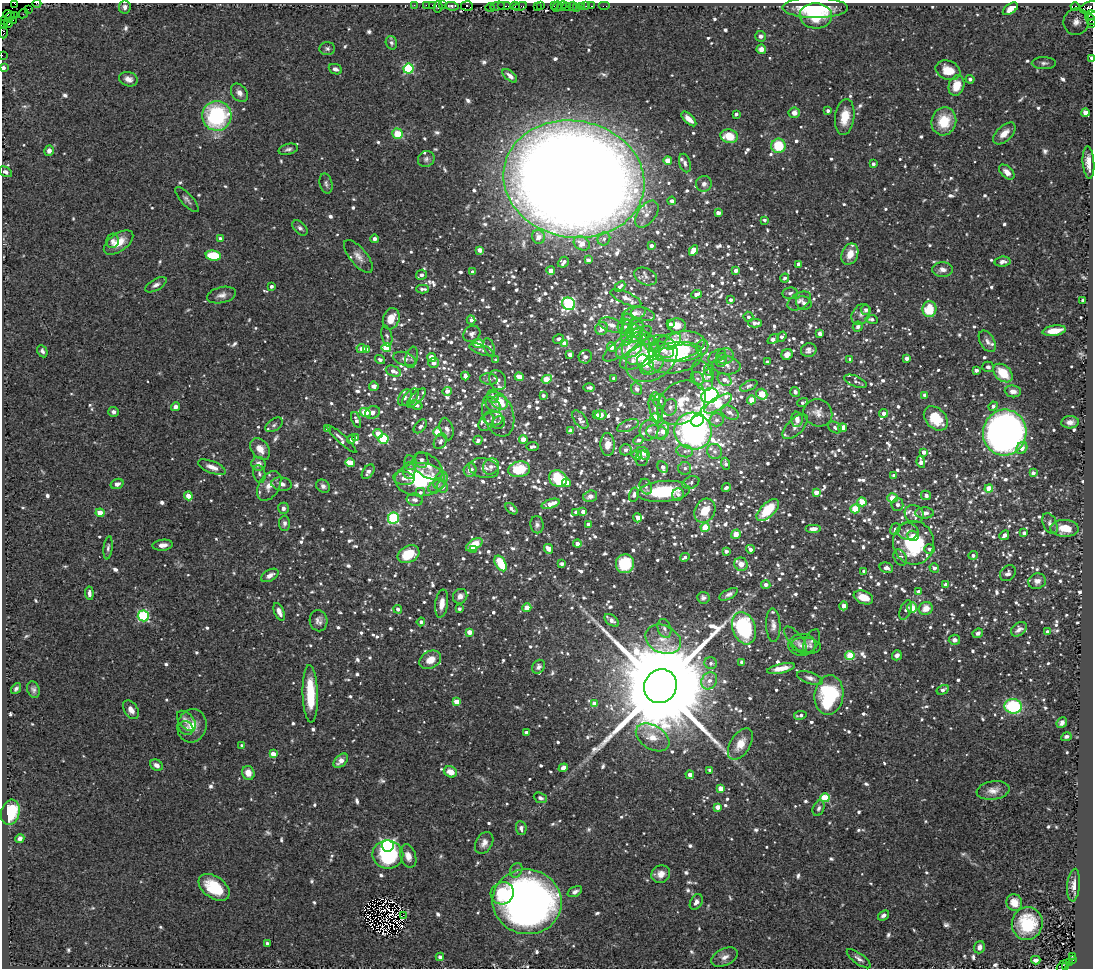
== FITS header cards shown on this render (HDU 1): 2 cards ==
NAXIS1  =                 1091
NAXIS2  =                  966

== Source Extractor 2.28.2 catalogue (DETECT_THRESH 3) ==
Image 1091 x 966 px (HDU 1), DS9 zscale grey, 1 PNG px = 1 image px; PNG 1095 x 970 px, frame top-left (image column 1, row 966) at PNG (2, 3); each listed source drawn as its Kron ellipse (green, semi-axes under 4 px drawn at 4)
Background 0.982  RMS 0.047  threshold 0.142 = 3 sigma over >= 5 px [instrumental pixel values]
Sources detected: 1369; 4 with non-positive FLUX_AUTO (blend fragments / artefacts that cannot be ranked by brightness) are neither listed nor drawn; of the other 1365, the 500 brightest by FLUX_AUTO listed and drawn (865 fainter detections omitted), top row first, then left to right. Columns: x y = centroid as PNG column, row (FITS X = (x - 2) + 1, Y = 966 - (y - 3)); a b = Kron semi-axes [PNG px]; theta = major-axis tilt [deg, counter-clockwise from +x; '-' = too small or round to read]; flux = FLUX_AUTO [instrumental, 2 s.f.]
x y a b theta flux
37 3 4 2 - 46
15 4 3 2 - 26
414 5 2 2 - 29
426 5 2 2 - 52
432 5 2 2 - 39
443 5 2 2 - 48
452 6 7 4 -6 470
467 6 6 4 -6 120
497 6 7 3 8 160
505 6 7 2 0 110
515 6 4 2 - 49
520 6 7 4 11 150
537 6 3 3 - 53
541 6 3 2 - 57
554 6 3 2 - 76
562 6 5 3 - 90
566 6 3 2 - 120
573 6 4 2 - 28
581 6 3 3 - 67
586 6 2 2 - 12
592 6 3 2 - 45
605 6 6 2 0 27
125 7 7 6 - 14
438 7 6 4 77 240
557 7 5 2 - 140
1075 7 4 3 - 690
1089 7 10 6 19 220
490 8 5 3 - 120
577 8 3 2 - 40
815 8 33 10 -1 170
28 9 2 2 - 38
1010 9 8 5 35 33
8 14 4 3 - 26
23 14 5 2 - 55
14 15 3 2 - 10
1091 15 6 5 - 290
816 16 16 12 -4 110
10 17 5 3 - 120
13 20 3 2 - 28
1090 20 6 4 -49 170
5 21 3 2 - 9.8
1076 22 13 12 - 33
8 24 5 3 - 87
1092 24 3 2 - 52
4 25 4 2 - 71
3 33 5 3 - 39
761 36 5 5 - 10
391 43 7 5 -72 9.3
327 48 8 6 -3 9.4
761 49 5 4 - 20
2 55 2 2 - 14
1091 58 4 2 - 11
1044 63 12 6 0 12
3 68 3 3 - 16
335 69 7 5 -23 14
408 69 5 5 - 270
948 70 13 9 -23 57
510 76 9 4 -42 18
128 79 9 7 -17 19
970 79 4 4 - 11
956 86 10 7 73 66
239 93 10 7 -54 19
828 111 3 3 - 9.7
794 113 5 5 - 21
1085 113 4 4 - 42
736 114 4 3 - 9.6
217 116 15 15 - 410
845 117 18 9 82 63
689 119 9 4 -44 29
944 121 14 12 73 100
1004 133 14 7 43 32
397 134 5 5 - 76
729 136 9 6 -11 78
778 146 7 7 - 110
288 149 10 5 15 11
49 151 5 5 - 16
426 159 8 8 - 12
668 160 4 4 - 56
1088 162 16 6 -86 35
685 163 9 5 -74 9.9
873 164 3 3 - 9.5
5 172 7 4 -28 9.2
1007 172 9 5 -44 22
574 179 71 58 -10 14000
326 184 10 6 -75 9.7
704 184 8 8 - 15
187 200 16 5 -48 12
672 201 4 4 - 15
718 213 4 4 - 23
647 214 15 9 53 32
764 220 4 4 - 9.7
300 228 9 5 -43 10
538 237 7 6 - 27
220 238 4 3 - 10
374 239 4 4 - 11
604 239 7 6 - 11
113 241 7 6 - 11
119 242 17 9 34 55
582 243 8 6 -28 38
651 246 4 4 - 12
480 250 4 4 - 31
694 251 5 4 - 77
850 254 11 8 68 45
213 255 8 5 -6 130
358 256 20 8 -50 27
588 260 4 3 - 12
563 262 6 4 43 13
1002 262 8 5 6 15
798 264 4 4 - 19
736 270 4 4 - 18
942 270 10 7 1 18
551 271 4 4 - 42
473 272 4 3 - 16
421 275 5 5 - 16
646 276 12 8 -25 12
785 278 4 4 - 9.5
156 285 12 5 30 14
271 286 3 3 - 11
620 286 6 3 44 12
423 289 6 3 0 11
790 293 8 6 7 9.5
696 294 5 4 - 24
222 295 15 8 13 21
626 298 16 6 -24 21
731 300 4 3 - 11
1083 300 4 3 - 10
799 301 13 7 31 16
804 303 8 6 -23 11
569 304 7 6 - 600
929 309 8 7 - 100
866 310 5 5 - 13
634 313 12 6 15 25
643 314 12 6 -15 16
861 314 11 8 56 17
748 317 5 5 - 9.9
391 319 11 8 71 49
627 319 5 5 - 16
872 319 6 4 -9 10
471 320 4 4 - 9.4
755 323 7 4 0 15
670 324 4 3 - 9.8
612 325 13 6 -17 24
677 325 9 7 -4 34
625 327 7 6 - 12
858 327 5 5 - 15
602 328 6 6 - 30
635 330 10 6 36 14
1054 331 12 5 9 53
627 332 13 6 86 18
634 333 9 7 79 17
472 334 9 7 37 14
820 334 4 3 - 20
387 336 11 5 -78 9.3
644 337 13 5 -34 13
782 337 5 4 - 14
559 339 5 4 - 11
773 339 6 4 36 19
987 341 12 7 -59 15
673 342 10 6 45 71
478 343 6 4 -8 88
565 343 4 4 - 76
650 343 11 6 -49 17
627 344 29 8 34 55
676 346 29 14 12 160
386 347 4 4 - 140
489 347 9 5 -72 12
611 347 5 4 - 34
702 347 7 6 - 16
362 349 5 4 - 31
367 349 4 4 - 24
636 349 16 14 77 77
481 350 13 5 -19 10
629 350 13 8 19 66
663 350 11 7 -25 56
809 350 8 7 - 14
42 351 6 5 - 12
678 352 24 10 3 95
787 354 6 5 - 23
570 355 4 4 - 19
640 356 22 10 24 120
717 356 10 6 30 10
725 356 8 8 - 14
412 357 11 6 77 11
431 357 4 4 - 48
585 357 7 6 - 12
907 358 4 3 - 18
380 359 5 4 - 9.9
404 359 11 6 -18 13
652 359 28 20 35 140
676 359 27 13 10 93
850 359 4 3 - 9.8
496 360 4 3 - 9.9
721 360 7 5 69 11
767 362 4 3 - 10
434 363 5 5 - 20
645 363 10 7 -50 40
652 365 13 8 33 25
726 365 14 9 -5 19
988 367 6 5 - 11
709 370 6 4 -67 10
976 370 4 4 - 16
393 371 8 5 -21 19
1003 373 11 7 -43 91
465 376 4 4 - 21
702 376 16 9 -69 30
708 376 6 5 - 11
519 377 4 4 - 44
614 378 3 3 - 10
697 378 7 6 - 12
489 379 9 5 -7 9.5
547 379 5 4 - 95
498 380 10 8 -61 17
725 380 8 5 -32 25
855 381 12 5 -22 10
374 386 4 4 - 14
749 386 9 5 26 9.3
589 387 6 3 0 9.7
637 389 6 5 - 12
447 391 5 4 - 15
1013 391 8 6 -6 18
795 392 5 4 - 10
762 394 5 5 - 88
543 395 4 3 - 9.5
925 395 4 4 - 18
493 396 6 6 - 16
710 396 9 7 29 1300
410 397 10 5 47 12
655 397 4 4 - 49
405 398 9 6 62 10
416 398 12 5 45 20
751 400 4 4 - 55
660 401 7 6 - 15
500 402 8 7 - 88
803 402 6 4 19 10
681 403 26 20 35 120
718 404 15 6 32 150
416 405 6 4 -17 13
493 405 9 6 -53 12
993 406 5 4 - 11
175 407 4 4 - 16
670 407 8 7 - 12
656 409 13 6 -73 18
113 412 5 5 - 12
372 412 8 6 20 20
730 412 10 6 -34 17
365 413 5 4 - 130
818 413 15 13 -30 32
883 413 4 4 - 24
498 414 23 15 -71 57
597 415 4 3 - 13
601 415 5 5 - 35
655 417 4 4 - 66
493 418 10 7 -7 17
936 418 14 10 -45 120
797 419 7 5 -89 22
356 420 8 4 -69 14
580 420 10 6 -52 17
698 420 7 5 52 800
717 420 7 6 - 13
486 422 9 6 56 14
1070 422 9 6 4 19
498 423 7 6 - 10
274 425 10 5 34 11
420 426 8 5 47 13
628 426 11 5 22 11
795 427 16 8 44 20
835 427 7 5 -31 10
842 428 4 4 - 52
328 429 4 3 - 12
447 429 11 6 -75 18
649 430 10 9 - 21
571 431 4 4 - 41
663 431 9 5 69 57
693 431 19 18 - 1700
438 432 4 4 - 100
656 432 10 6 -10 18
1005 433 23 21 77 1700
378 434 5 4 - 39
356 438 4 4 - 12
341 439 20 3 -43 13
351 439 4 3 - 10
383 439 5 4 - 240
523 439 4 4 - 45
478 440 4 4 - 10
639 440 5 4 - 12
440 441 8 6 61 12
608 444 11 7 -87 40
532 446 6 3 8 9.6
1022 448 6 5 - 19
260 449 12 8 -54 35
626 450 6 5 - 13
685 451 8 6 -13 14
715 451 8 7 - 16
924 452 4 4 - 23
643 453 7 5 -39 23
637 455 5 4 - 18
642 458 8 6 80 9.2
421 460 8 7 - 14
921 462 6 4 -80 24
350 463 5 4 - 68
411 463 7 6 - 13
258 464 7 7 - 23
726 464 6 4 -70 10
428 466 17 11 -36 32
491 466 8 7 - 18
212 467 15 6 -21 25
663 467 6 5 - 16
484 468 15 10 -12 23
685 468 6 6 - 11
519 469 11 8 9 110
470 470 7 6 - 22
409 471 8 6 -88 14
368 472 8 5 53 14
1033 473 4 4 - 15
259 474 9 6 -76 9.9
894 475 4 3 - 12
404 478 11 6 -9 20
558 479 9 8 - 150
420 480 25 16 -1 280
440 480 9 6 63 15
567 483 4 4 - 44
691 483 9 6 24 9.9
117 484 6 5 - 14
282 484 10 6 -6 17
269 486 16 10 59 34
323 486 7 6 - 12
437 486 9 5 28 11
442 487 6 5 - 14
646 487 8 6 -67 11
726 488 4 3 - 10
989 489 4 4 - 75
663 491 26 10 5 210
420 492 5 4 - 9.3
816 492 4 4 - 38
678 494 6 6 - 11
634 495 7 5 76 12
926 495 5 4 - 10
188 496 4 4 - 40
590 496 7 5 16 16
892 498 5 4 - 52
415 500 8 6 -12 12
862 502 4 4 - 86
551 504 9 4 18 39
897 505 6 6 - 12
283 508 5 5 - 14
511 509 7 4 -41 11
855 509 4 4 - 130
768 510 14 7 44 120
705 511 13 10 63 72
576 512 4 3 - 9.1
583 512 4 4 - 19
100 513 4 4 - 56
924 513 9 5 2 21
914 514 10 8 -30 14
393 518 5 5 - 360
637 518 5 4 - 23
284 523 7 5 89 10
1050 523 11 6 -65 14
589 524 4 4 - 25
537 525 9 6 -80 11
705 527 4 4 - 110
1064 528 14 8 -2 70
813 529 8 4 0 21
895 529 6 5 - 14
908 531 10 8 -13 20
1024 533 4 3 - 13
736 534 5 4 - 63
1004 535 5 4 - 21
913 536 6 5 - 19
913 543 22 20 -83 250
577 544 4 4 - 21
163 545 10 5 5 22
474 545 9 5 33 89
108 548 11 4 83 9.3
548 549 5 4 - 46
750 549 4 3 - 17
930 549 5 4 - 13
474 550 4 3 - 21
726 551 4 3 - 12
409 554 11 8 28 110
973 555 5 4 - 11
685 557 5 3 - 9.5
900 557 8 6 -61 12
501 563 8 5 -61 130
562 564 4 3 - 10
625 564 9 9 - 130
741 564 7 6 - 28
886 568 7 5 -16 14
934 568 5 4 - 16
864 571 4 4 - 9.3
1008 573 9 7 45 12
270 575 9 5 30 21
1037 581 9 8 - 19
766 585 4 4 - 16
946 585 4 4 - 31
919 592 4 3 - 15
89 593 6 4 -84 13
729 594 10 4 27 12
460 596 8 7 - 19
863 597 10 6 -22 47
703 598 6 6 - 10
442 604 14 6 82 29
844 606 4 4 - 34
527 608 4 4 - 59
912 608 5 5 - 85
926 608 7 6 - 36
398 609 4 4 - 11
459 609 4 4 - 9.8
905 610 10 5 71 11
279 612 9 5 -67 19
143 616 5 5 - 340
612 620 8 5 -36 16
319 621 10 9 - 17
421 622 4 4 - 12
773 625 17 7 -88 20
664 628 10 6 -72 14
744 628 17 11 -71 350
1019 629 9 6 39 15
469 632 4 4 - 36
1047 632 4 3 - 12
978 633 5 4 - 11
663 639 18 13 -25 54
795 639 16 6 -49 14
954 640 6 5 - 16
812 641 13 7 62 11
802 645 14 11 5 23
806 646 15 8 -6 18
850 655 4 4 - 120
897 655 5 4 - 14
430 660 11 8 30 43
742 662 4 3 - 12
711 663 6 6 - 11
538 667 7 6 - 12
781 668 14 4 13 34
810 678 13 5 -18 15
709 681 9 7 59 24
660 686 17 16 - 120000
16 689 6 4 54 9.2
33 690 8 6 -71 12
943 690 6 4 29 15
310 694 29 7 -88 140
829 695 20 14 82 340
457 702 4 4 - 54
594 704 4 4 - 56
1013 706 9 7 -6 260
131 710 10 6 -56 24
800 715 6 3 10 10
186 721 12 7 -49 20
1062 723 6 5 - 14
192 726 17 14 74 54
186 728 8 6 -33 11
526 732 4 3 - 11
653 737 18 12 -32 53
1066 737 5 4 - 10
740 744 17 10 58 48
242 746 4 4 - 12
273 754 4 4 - 34
341 761 8 5 44 24
156 765 7 5 -31 18
563 768 5 4 - 27
710 770 4 3 - 9.8
450 772 7 5 -25 45
248 773 7 6 - 34
690 775 4 4 - 23
720 788 4 4 - 44
993 790 16 9 8 29
540 798 7 5 -21 11
825 798 5 4 - 160
718 807 4 4 - 35
819 808 8 5 68 11
10 812 13 9 76 150
521 828 7 5 -82 14
20 838 4 4 - 13
484 843 12 8 60 22
388 846 6 5 - 790
388 854 15 14 - 250
408 856 12 7 -72 27
516 870 7 6 - 9.5
661 874 10 8 37 33
1074 885 16 6 85 24
214 887 17 10 -35 130
575 892 8 4 28 12
502 893 12 11 - 99
527 902 35 32 -13 2500
696 902 8 5 61 16
1014 902 8 7 - 38
403 915 2 2 - 250
883 915 6 4 39 11
1027 924 16 15 - 150
267 943 4 3 - 10
979 947 6 5 - 16
1073 956 3 2 - 170
440 957 4 4 - 10
725 957 14 8 25 21
859 959 14 5 -36 15
1036 960 4 4 - 13
1072 960 4 3 - 81
1069 963 4 2 - 25
1062 966 6 3 49 86
1065 967 3 3 - 35
At the frame edge (FLAGS 8, measured only in part): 11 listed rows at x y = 37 3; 15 4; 1089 7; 1091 15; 1090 20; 1092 24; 4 25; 3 33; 2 55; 1091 58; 3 68
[865 fainter detections neither listed nor drawn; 4 non-positive-flux detections neither listed nor drawn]